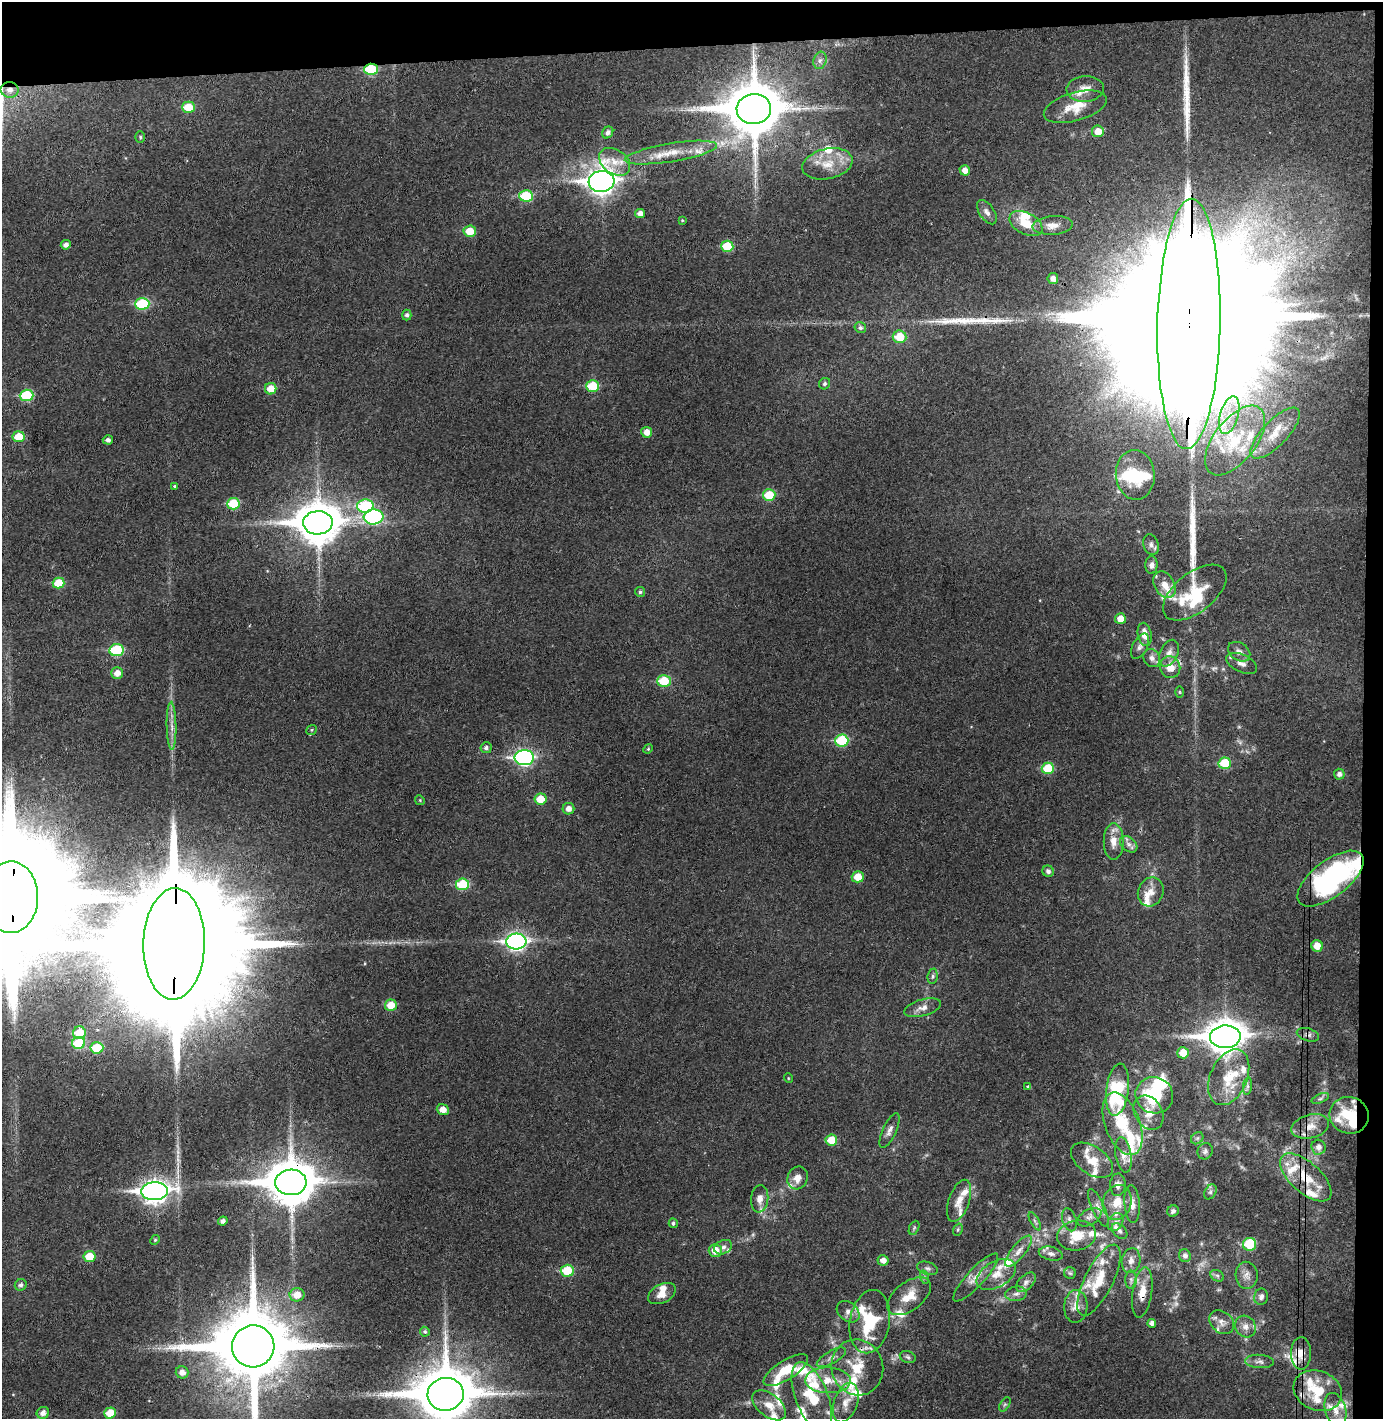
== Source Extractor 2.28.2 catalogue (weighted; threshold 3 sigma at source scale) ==
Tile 3 of 3 x 3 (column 3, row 1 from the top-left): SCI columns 2835-4215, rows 2892-4308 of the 4290 x 4366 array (HDU 1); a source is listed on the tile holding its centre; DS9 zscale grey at full resolution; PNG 1385 x 1421 px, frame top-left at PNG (2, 2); each listed source drawn as its Kron ellipse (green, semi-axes under 4 px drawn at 4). Shown black and unused: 5% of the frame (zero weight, under 3 of 4 exposures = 6% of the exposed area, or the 3 px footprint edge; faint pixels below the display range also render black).
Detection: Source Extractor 2.28.2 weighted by HDU 2 'WHT'; one run over the whole footprint, this tile lists its part. Background 0.0837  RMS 0.0062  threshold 0.0281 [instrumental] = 3 sigma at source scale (4.5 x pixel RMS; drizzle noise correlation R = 1.50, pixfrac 1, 0.05/0.05 arcsec/px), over >= 5 px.
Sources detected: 262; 5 too faint to see at this stretch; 3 inside a brighter object's white glare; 3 long thin detections or spike segments (spike, bleed or trail) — neither listed nor drawn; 60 inside a brighter listed object's ellipse — not listed separately; the other 191 listed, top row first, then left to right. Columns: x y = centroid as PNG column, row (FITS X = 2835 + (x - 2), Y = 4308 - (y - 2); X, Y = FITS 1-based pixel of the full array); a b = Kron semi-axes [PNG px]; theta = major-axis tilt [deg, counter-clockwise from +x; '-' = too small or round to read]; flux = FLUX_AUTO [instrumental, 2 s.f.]
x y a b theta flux
820 60 9 6 73 2.2
371 69 7 5 2 28
1085 89 19 13 4 7
9 90 9 7 -2 4.4
188 107 6 5 - 15
1075 107 32 14 16 14
754 109 17 15 3 4000
1098 131 6 5 - 7.3
608 132 6 5 - 2.6
140 137 6 4 89 0.89
671 153 47 9 9 15
615 162 17 12 -35 9.2
827 164 25 15 12 15
965 170 5 5 - 4
601 181 13 10 6 580
526 196 7 5 -3 27
987 212 14 7 -56 3.2
640 214 5 4 - 4
682 220 3 3 - 0.58
1026 223 17 10 -27 12
1053 225 20 9 4 6.4
470 231 6 6 - 11
66 245 5 4 - 2.7
727 246 6 5 - 22
1053 279 5 5 - 3.4
142 304 7 6 - 42
407 315 5 4 - 1.7
1189 324 125 31 89 130000
860 328 6 5 - 1.7
899 337 7 6 - 17
825 384 6 5 - 1.6
593 386 6 5 - 22
271 389 6 5 - 8.5
27 395 7 6 - 36
1229 415 19 9 73 12
647 432 5 5 - 5.3
1275 433 33 12 46 15
19 437 6 5 - 14
108 440 5 4 - 2
1235 440 41 21 52 41
1135 475 25 19 -84 27
174 486 4 3 - 0.72
769 495 6 5 - 18
233 504 6 5 - 26
365 506 8 6 4 44
374 517 10 7 5 74
318 523 15 11 2 2000
1151 545 10 7 -71 2.5
1151 565 9 6 89 2.3
59 583 6 5 - 18
1164 585 14 10 -61 7
640 592 5 5 - 1.4
1195 592 37 19 38 27
1120 619 5 5 - 6.5
1145 634 12 7 -78 6.6
1140 646 14 7 63 2.8
116 650 7 6 - 38
1239 652 12 8 -34 3.7
1169 653 14 9 65 4.6
1152 658 9 8 - 3.2
1241 663 16 8 -25 4.3
1170 667 11 10 - 8.7
117 673 6 6 - 4.8
664 681 7 6 - 21
1180 692 6 4 -88 0.64
172 726 24 5 -89 5.6
312 730 5 4 - 0.83
842 741 6 6 - 37
486 748 5 5 - 2.1
648 749 5 4 - 0.73
524 758 10 7 0 150
1225 763 6 5 - 22
1048 768 6 5 - 23
1339 774 5 5 - 2.6
540 799 6 5 - 11
420 800 5 4 - 0.74
569 809 6 5 - 4
1114 841 18 10 -90 7.5
1129 844 10 7 -40 2.9
1048 871 6 5 - 2.4
858 877 6 5 - 8.9
1330 879 39 18 37 130
462 884 6 6 - 28
1151 892 15 12 67 7
10 897 36 27 89 41000
516 941 10 8 3 230
174 944 56 30 88 54000
1317 946 6 5 - 8
933 976 8 5 84 1.5
391 1005 6 5 - 11
922 1008 19 8 15 5
79 1033 6 6 - 15
1308 1035 11 6 -17 2.2
1225 1037 15 11 2 1100
79 1043 6 6 - 25
97 1048 6 5 - 21
1183 1053 6 5 - 11
1229 1077 29 18 66 21
788 1078 5 3 - 0.5
1248 1086 9 4 82 1.6
1028 1087 3 3 - 1.2
1117 1090 26 11 83 48
1154 1095 19 18 - 37
1320 1098 9 4 22 1.4
443 1110 6 5 - 5.1
1149 1113 18 13 -58 9.2
1349 1115 20 18 -18 21
1122 1124 33 17 -69 26
1310 1126 19 12 14 8.2
889 1130 19 7 66 3.6
1197 1138 7 5 44 1.4
831 1140 6 5 - 13
1319 1147 7 7 - 3.7
1205 1151 8 7 - 2
1123 1155 18 8 -80 5.5
1092 1160 23 14 -34 11
1306 1177 32 15 -42 21
797 1178 12 10 65 5.8
291 1182 16 13 3 2700
1118 1185 11 8 87 3.3
155 1191 13 9 5 440
1210 1192 8 5 60 1.6
760 1199 13 8 84 5.4
959 1201 22 10 70 7.4
1117 1202 18 14 74 11
1132 1204 19 7 -85 5.6
1098 1208 20 6 -66 4.1
1173 1211 6 5 - 1.8
1089 1217 13 7 29 3.3
1069 1220 12 7 -73 2.4
223 1221 5 4 - 2.2
1035 1221 10 4 -61 1.4
1115 1222 9 7 57 2.7
673 1223 5 4 - 1.4
914 1228 7 4 65 1.1
958 1230 6 4 70 1
1119 1231 9 6 -44 1.9
1077 1236 19 15 9 13
155 1240 5 4 - 0.74
1249 1244 7 6 - 27
723 1247 9 6 26 2.5
715 1250 6 6 - 9
1019 1251 19 7 51 5.7
1051 1254 12 6 -13 2.8
1185 1256 6 6 - 2.7
90 1257 6 5 - 14
883 1260 5 5 - 3.8
1131 1261 12 9 78 4.1
927 1268 10 6 -17 2.3
567 1271 6 6 - 20
1070 1273 6 5 - 1.1
996 1274 21 13 30 11
1247 1275 13 11 -87 4.4
1217 1276 7 5 -30 1.3
924 1277 7 4 -72 1.2
976 1277 32 8 47 7.9
1099 1280 39 14 64 18
1131 1280 9 5 -90 2.1
1026 1282 12 7 45 3.2
21 1285 6 5 - 2
1142 1293 25 9 82 10
662 1294 15 9 27 6.2
1016 1294 11 7 8 2.9
297 1295 7 6 - 7.8
909 1296 25 14 37 12
1261 1297 8 7 - 2.4
1076 1306 16 11 87 6.2
848 1312 12 9 -38 4
870 1322 32 20 80 37
1222 1322 14 10 -40 4.6
1152 1323 4 4 - 2.4
1245 1327 11 10 - 4.4
425 1332 5 4 - 1.1
253 1346 21 21 - 8600
1301 1353 16 10 -89 9
831 1357 16 6 29 3.5
908 1357 8 6 -18 1.6
1260 1361 14 6 -4 2.9
857 1367 28 26 -73 25
786 1370 25 9 32 18
182 1372 6 6 - 4.1
828 1380 23 13 -1 13
1318 1391 25 19 -22 24
446 1394 18 16 7 4800
812 1397 37 16 -68 26
846 1403 20 11 71 7.9
1005 1404 8 4 58 1.1
769 1405 19 11 -38 8.7
1335 1410 17 10 -74 7.9
43 1413 6 6 - 3.8
110 1413 6 5 - 15
Overlapping masked pixels (flux is a lower limit): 16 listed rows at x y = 371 69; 9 90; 1189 324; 10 897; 174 944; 1308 1035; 1349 1115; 1310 1126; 1306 1177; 291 1182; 1142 1293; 870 1322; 253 1346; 1301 1353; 857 1367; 446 1394
Isophote crosses this tile's border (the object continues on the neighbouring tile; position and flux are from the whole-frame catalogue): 4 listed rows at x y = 10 897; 253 1346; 446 1394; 1335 1410